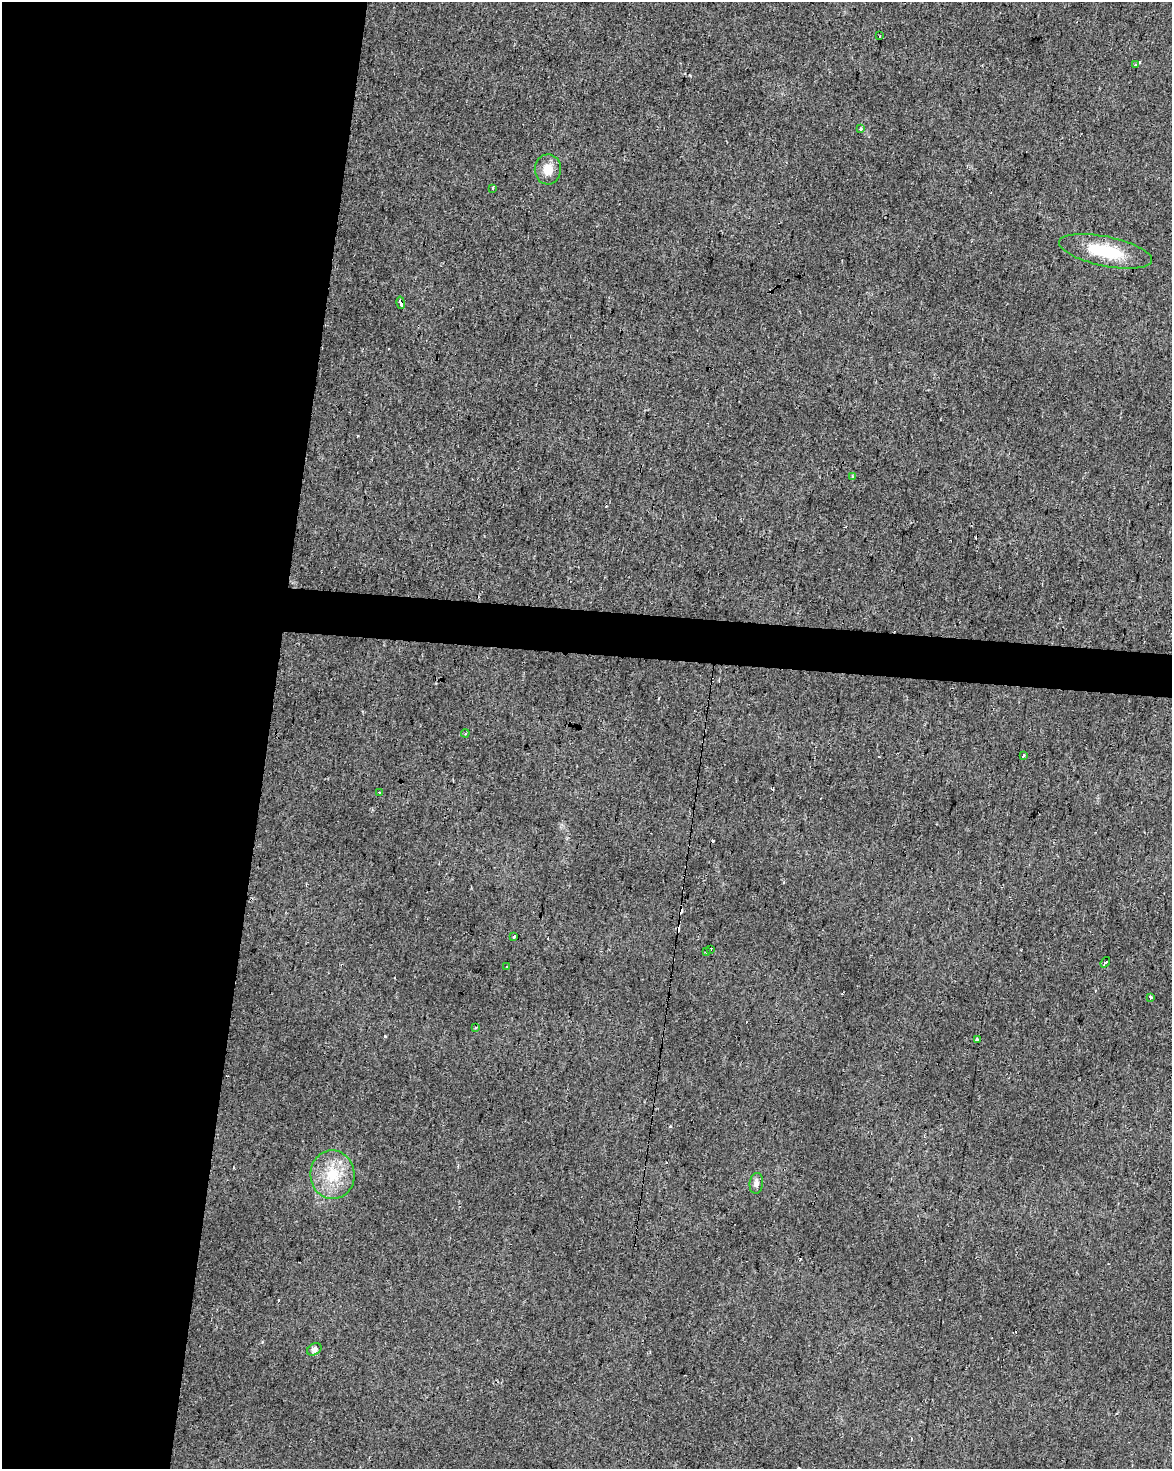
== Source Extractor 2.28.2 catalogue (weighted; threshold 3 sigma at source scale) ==
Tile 5 of 4 x 3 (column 1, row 2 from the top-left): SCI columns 6-1175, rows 1753-3219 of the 4687 x 4912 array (HDU 1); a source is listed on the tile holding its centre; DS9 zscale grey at full resolution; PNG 1174 x 1471 px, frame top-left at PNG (2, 2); each listed source drawn as its Kron ellipse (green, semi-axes under 4 px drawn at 4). Shown black and unused: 25% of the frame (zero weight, under 2 of 3 exposures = <1% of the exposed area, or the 3 px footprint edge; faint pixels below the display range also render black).
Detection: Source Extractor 2.28.2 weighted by HDU 2 'WHT'; one run over the whole footprint, this tile lists its part. Background 0.0282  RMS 0.0063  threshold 0.0281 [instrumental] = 3 sigma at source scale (4.5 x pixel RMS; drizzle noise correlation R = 1.50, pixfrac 1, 0.0396/0.0396 arcsec/px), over >= 5 px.
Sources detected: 39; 17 cosmic-ray / hot-pixel residue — neither listed nor drawn; the other 22 listed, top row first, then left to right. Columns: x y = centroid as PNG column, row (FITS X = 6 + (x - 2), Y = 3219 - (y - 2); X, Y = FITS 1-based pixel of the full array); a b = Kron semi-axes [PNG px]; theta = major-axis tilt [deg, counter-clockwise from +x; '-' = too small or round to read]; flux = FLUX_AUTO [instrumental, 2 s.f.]
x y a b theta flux
880 36 3 2 - 1.1
1135 64 4 3 - 1.2
861 128 4 4 - 1.1
548 169 15 13 89 8.8
493 188 3 3 - 7.1
1106 251 47 15 -12 30
401 303 6 3 -78 15
853 476 4 3 - 0.78
465 733 4 3 - 0.8
1023 755 4 3 - 6
380 793 3 3 - 1.6
513 936 3 3 - 12
710 950 4 3 - 6
707 952 3 3 - 5.2
1105 962 6 3 52 13
507 967 3 2 - 2.6
1150 997 3 3 - 3.5
475 1028 4 3 - 0.98
977 1040 3 3 - 11
333 1175 24 22 -86 22
756 1183 10 6 83 2.8
314 1349 8 5 31 2.3
Unlisted compact peaks at least as high as the median listed source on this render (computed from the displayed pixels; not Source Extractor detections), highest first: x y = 262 1342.